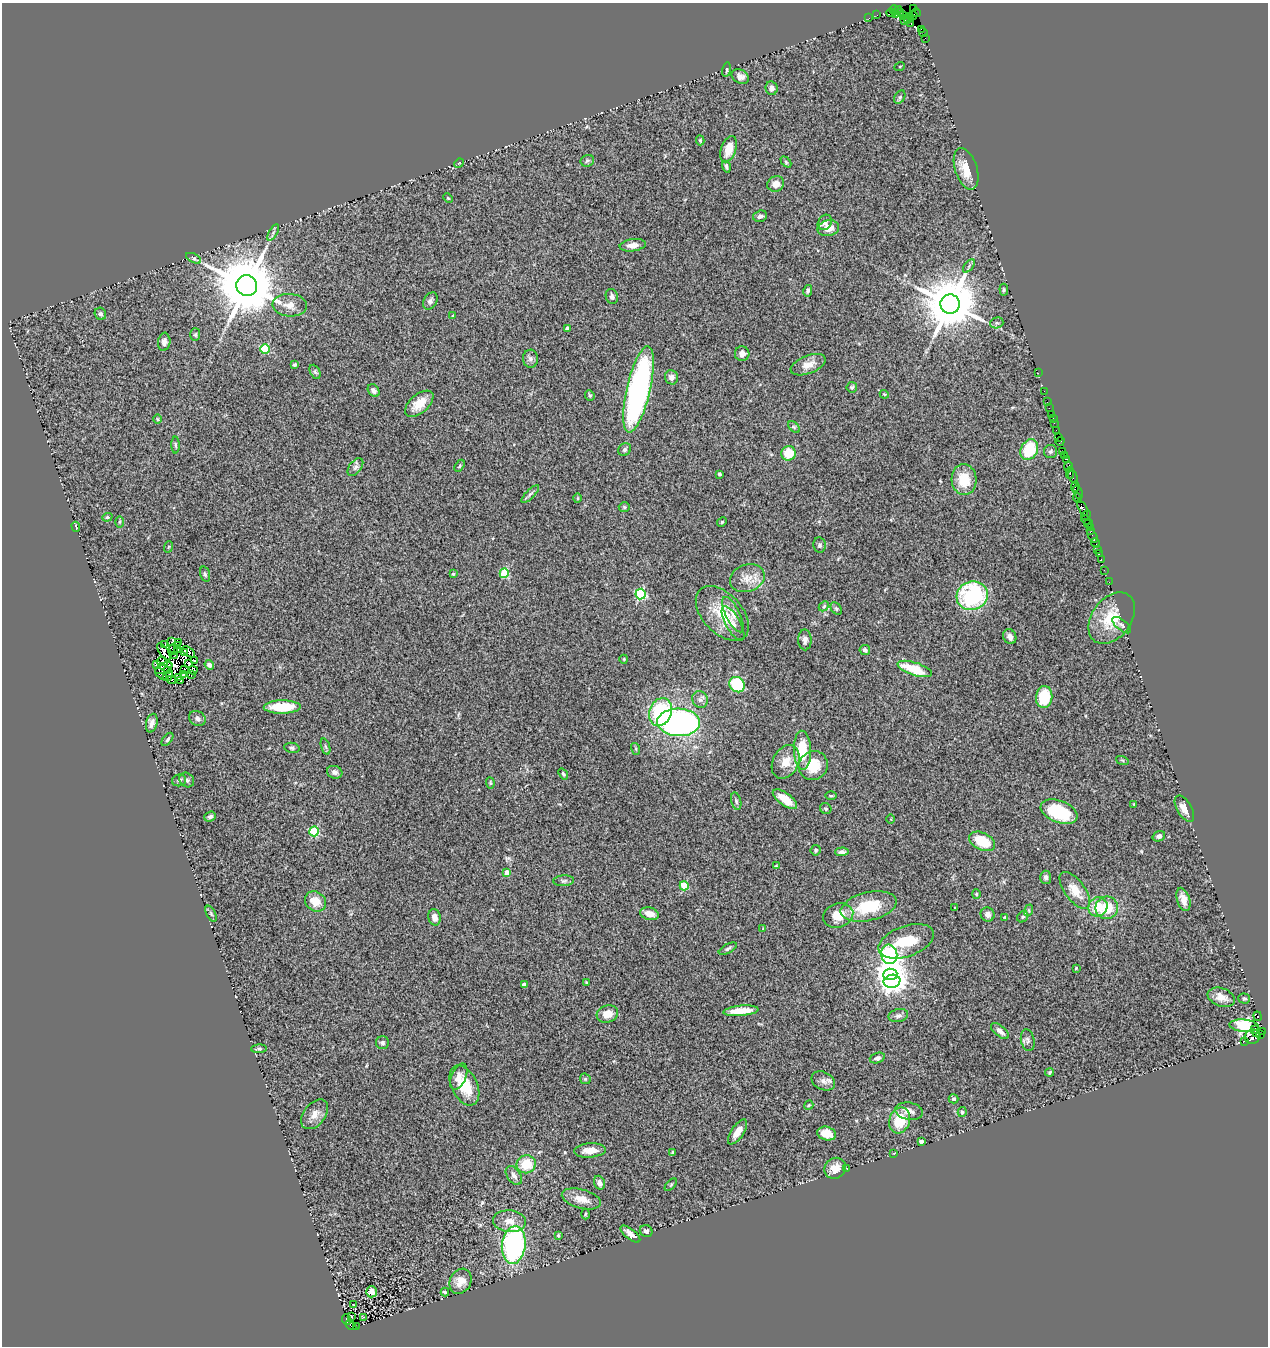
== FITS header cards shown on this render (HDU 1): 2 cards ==
NAXIS1  =                 1266
NAXIS2  =                 1344

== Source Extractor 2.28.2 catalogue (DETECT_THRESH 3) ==
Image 1266 x 1344 px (HDU 1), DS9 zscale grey, 1 PNG px = 1 image px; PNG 1270 x 1348 px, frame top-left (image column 1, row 1344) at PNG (2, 3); each listed source drawn as its Kron ellipse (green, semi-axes under 4 px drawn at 4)
Background 2.73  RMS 0.12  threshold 0.362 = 3 sigma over >= 5 px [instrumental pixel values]
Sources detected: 286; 4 with non-positive FLUX_AUTO (blend fragments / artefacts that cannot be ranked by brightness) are neither listed nor drawn; the other 282 listed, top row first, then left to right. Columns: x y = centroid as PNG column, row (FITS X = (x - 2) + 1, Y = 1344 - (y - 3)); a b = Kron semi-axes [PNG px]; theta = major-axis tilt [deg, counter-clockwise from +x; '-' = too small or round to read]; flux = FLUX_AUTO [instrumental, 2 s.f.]
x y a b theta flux
914 8 3 2 - 58
894 9 4 3 - 190
898 9 2 2 - 61
900 12 3 2 - 110
916 12 4 2 - 93
891 13 4 3 - 210
896 13 4 3 - 150
877 15 2 2 - 33
913 15 4 3 - 180
903 16 3 2 - 110
869 18 2 2 - 61
908 18 5 3 - 210
905 20 3 2 - 210
911 24 4 3 - 230
921 29 3 2 - 160
923 32 5 3 - 190
925 38 2 2 - 45
900 66 5 3 - 6.5
727 70 7 4 80 10
740 76 9 7 -26 39
772 88 7 6 - 30
900 97 7 5 60 14
700 140 5 3 - 9.9
729 149 13 7 70 140
587 161 7 6 - 16
786 162 6 4 -46 11
459 163 5 4 - 5.7
726 167 6 4 -73 17
966 169 21 11 -72 160
776 184 8 7 - 71
448 198 5 3 - 7.8
760 216 7 5 19 28
825 222 8 6 54 32
828 228 11 8 10 76
273 233 9 4 60 20
633 245 13 6 8 59
194 258 8 4 -27 14
969 266 8 4 54 15
247 286 10 10 - 73000
1004 290 6 4 -85 11
808 291 6 4 77 19
612 297 8 6 -72 28
430 301 9 6 58 26
950 304 10 9 - 56000
290 305 17 11 -4 85
100 314 6 5 - 22
453 316 4 3 - 11
997 323 7 5 18 15
567 328 3 3 - 23
195 335 6 5 - 14
164 342 9 6 84 38
265 349 5 5 - 450
742 354 7 7 - 38
530 359 9 7 -88 32
294 365 4 4 - 11
808 365 18 9 21 90
315 372 7 5 -64 16
1038 373 2 2 - 98
671 377 7 6 - 39
852 387 5 5 - 12
638 389 44 12 77 2300
374 391 7 5 -50 28
1044 391 2 2 - 82
884 394 4 3 - 7
590 395 5 4 - 12
1047 402 2 2 - 120
419 404 17 9 41 140
1049 408 2 2 - 77
1051 414 2 2 - 170
1053 418 2 2 - 42
157 419 5 3 - 6.9
1054 423 2 2 - 89
794 427 7 4 -45 13
1056 430 2 2 - 80
1058 437 2 2 - 48
1060 441 5 3 - 250
175 445 8 3 -89 12
625 450 7 6 - 18
1029 450 11 8 64 310
1050 451 7 6 - 20
1063 451 3 2 - 47
788 453 7 7 - 180
1064 455 3 2 - 200
1066 459 3 2 - 350
460 466 6 4 58 11
355 467 10 6 52 28
1068 467 5 3 - 360
1070 473 6 2 88 530
719 474 4 3 - 16
1073 476 8 2 -67 760
964 480 15 12 -85 210
1075 487 5 3 - 380
1078 492 7 3 -67 500
530 494 12 4 46 20
578 498 5 3 - 8.3
1077 498 5 2 - 140
624 507 5 4 - 12
1083 508 8 3 -61 610
1086 515 5 2 - 55
107 517 5 4 - 12
1086 520 5 3 - 340
120 522 5 4 - 10
722 522 5 4 - 11
1089 524 4 2 - 410
76 527 5 2 - 6.5
1090 527 3 2 - 150
1091 531 3 2 - 210
1092 536 7 3 -59 300
1095 543 5 2 - 74
819 545 7 6 - 16
168 547 6 3 70 7.3
1097 550 3 3 - 220
1099 553 3 2 - 140
1101 559 2 2 - 100
1104 570 2 2 - 30
504 573 5 4 - 360
205 574 8 4 -74 16
453 574 4 3 - 7.8
747 578 18 13 20 110
1109 582 2 2 - 38
640 594 5 5 - 770
972 596 16 14 16 950
824 606 6 4 46 12
836 609 7 5 -51 15
722 613 32 19 -47 280
733 615 19 7 -64 65
1112 618 29 19 54 270
733 623 19 7 -61 52
1122 625 11 5 -39 24
1010 637 8 6 -63 43
805 640 10 6 -90 32
171 642 4 2 - 12
178 642 3 2 - 8.8
165 645 3 2 - 34
177 646 2 2 - 5.1
174 650 5 2 - 7.6
178 650 3 2 - 10
865 650 5 5 - 24
164 652 10 4 -56 13
188 652 7 4 -35 11
184 653 3 2 - 11
174 656 3 2 - 5.4
624 659 4 4 - 7.9
194 661 4 3 - 9.4
162 662 6 3 -26 25
188 663 3 2 - 10
156 665 4 2 - 8.1
209 665 5 4 - 25
164 668 9 5 25 11
915 669 18 6 -18 290
185 670 3 2 - 19
193 670 4 3 - 12
167 671 3 2 - 5.2
161 674 7 4 -43 4
183 674 3 2 - 6.6
191 674 3 2 - 5.4
168 675 6 2 55 14
178 678 4 2 - 18
172 680 4 2 - 11
181 681 2 2 - 0.59
737 685 8 7 - 430
1044 697 11 8 82 240
700 700 8 7 - 30
282 707 18 6 1 280
660 712 14 11 69 540
197 718 9 7 -34 25
679 722 21 14 -2 2600
152 723 9 5 76 37
167 739 8 4 53 16
326 747 8 3 -71 12
292 748 8 5 -10 16
636 749 6 4 -73 10
802 750 19 8 -88 210
1122 760 6 4 -19 9.4
786 762 18 13 62 130
813 766 15 14 - 200
335 772 8 6 -18 34
563 774 6 4 -53 13
179 780 7 6 - 23
187 780 8 6 -41 23
490 783 6 4 -83 9.7
831 796 6 4 -1 9.5
785 799 14 6 -36 170
736 801 9 5 -77 18
1134 804 3 3 - 7.7
826 809 6 5 - 13
1184 809 14 7 -60 69
1059 812 19 11 -21 430
210 817 6 5 - 23
891 819 4 3 - 6.9
314 831 5 5 - 520
1159 836 6 5 - 23
982 841 14 8 -27 240
816 850 5 5 - 13
842 852 7 4 3 24
776 866 3 2 - 6.9
507 872 4 4 - 73
1046 877 6 5 - 23
564 881 10 5 3 20
684 886 4 4 - 300
1075 890 22 10 -53 130
976 894 4 4 - 8.9
1183 899 12 6 -73 64
315 901 11 9 -36 120
869 906 28 14 13 350
1098 907 10 9 - 160
955 908 3 2 - 5
1107 908 11 11 - 190
1029 910 6 4 73 10
211 914 8 4 -63 16
650 914 10 6 -13 78
988 914 7 6 - 42
838 915 15 12 17 160
435 917 8 6 -77 49
1005 917 4 4 - 8.2
1023 917 6 5 - 13
763 928 4 3 - 5.2
906 941 29 15 20 340
728 949 10 4 28 17
889 954 10 8 -75 2800
1076 968 3 3 - 5.9
890 974 7 5 6 9000
892 981 8 6 11 4100
586 983 3 3 - 9.3
524 984 4 4 - 51
1221 997 14 9 -20 76
1244 999 5 5 - 11
741 1011 18 5 5 150
607 1014 11 8 16 93
898 1016 10 6 11 28
1257 1016 5 3 - 1500
1244 1026 15 6 -6 1700
1254 1029 2 2 - 85
1000 1031 11 5 -40 44
1262 1031 4 3 - 310
1257 1034 4 3 - 300
1260 1034 3 3 - 160
1252 1037 8 7 - 1100
1028 1040 11 6 -78 28
1244 1041 3 2 - 100
382 1043 6 6 - 17
259 1049 8 4 3 15
877 1058 8 5 18 26
1050 1072 4 3 - 11
459 1077 14 7 66 56
585 1079 6 5 - 11
823 1081 12 9 -25 45
464 1085 21 13 -63 230
953 1099 5 4 - 17
809 1105 5 4 - 8.4
909 1111 14 8 -10 62
962 1112 5 4 - 15
315 1114 17 10 51 74
900 1120 13 10 71 240
737 1132 14 6 57 75
827 1134 9 6 -14 95
921 1141 4 4 - 42
590 1150 16 7 4 84
672 1152 4 3 - 9.3
894 1153 3 2 - 4.7
526 1164 10 9 - 190
835 1168 11 10 - 84
846 1168 4 2 - 7.8
514 1175 10 6 -54 40
599 1183 7 5 -74 37
671 1185 8 3 45 9
581 1199 20 9 -15 100
585 1214 5 3 - 9.6
509 1221 16 11 -5 97
646 1231 6 6 - 19
630 1234 12 5 -39 48
558 1235 4 3 - 11
514 1245 19 12 84 1500
460 1281 13 10 60 81
371 1292 5 5 - 51
445 1292 4 2 - 14
353 1305 3 2 - 13
351 1316 3 2 - 6.2
363 1317 3 3 - 5.1
347 1320 5 3 - 640
351 1325 6 3 -35 1100
356 1326 2 2 - 170
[4 non-positive-flux detections neither listed nor drawn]